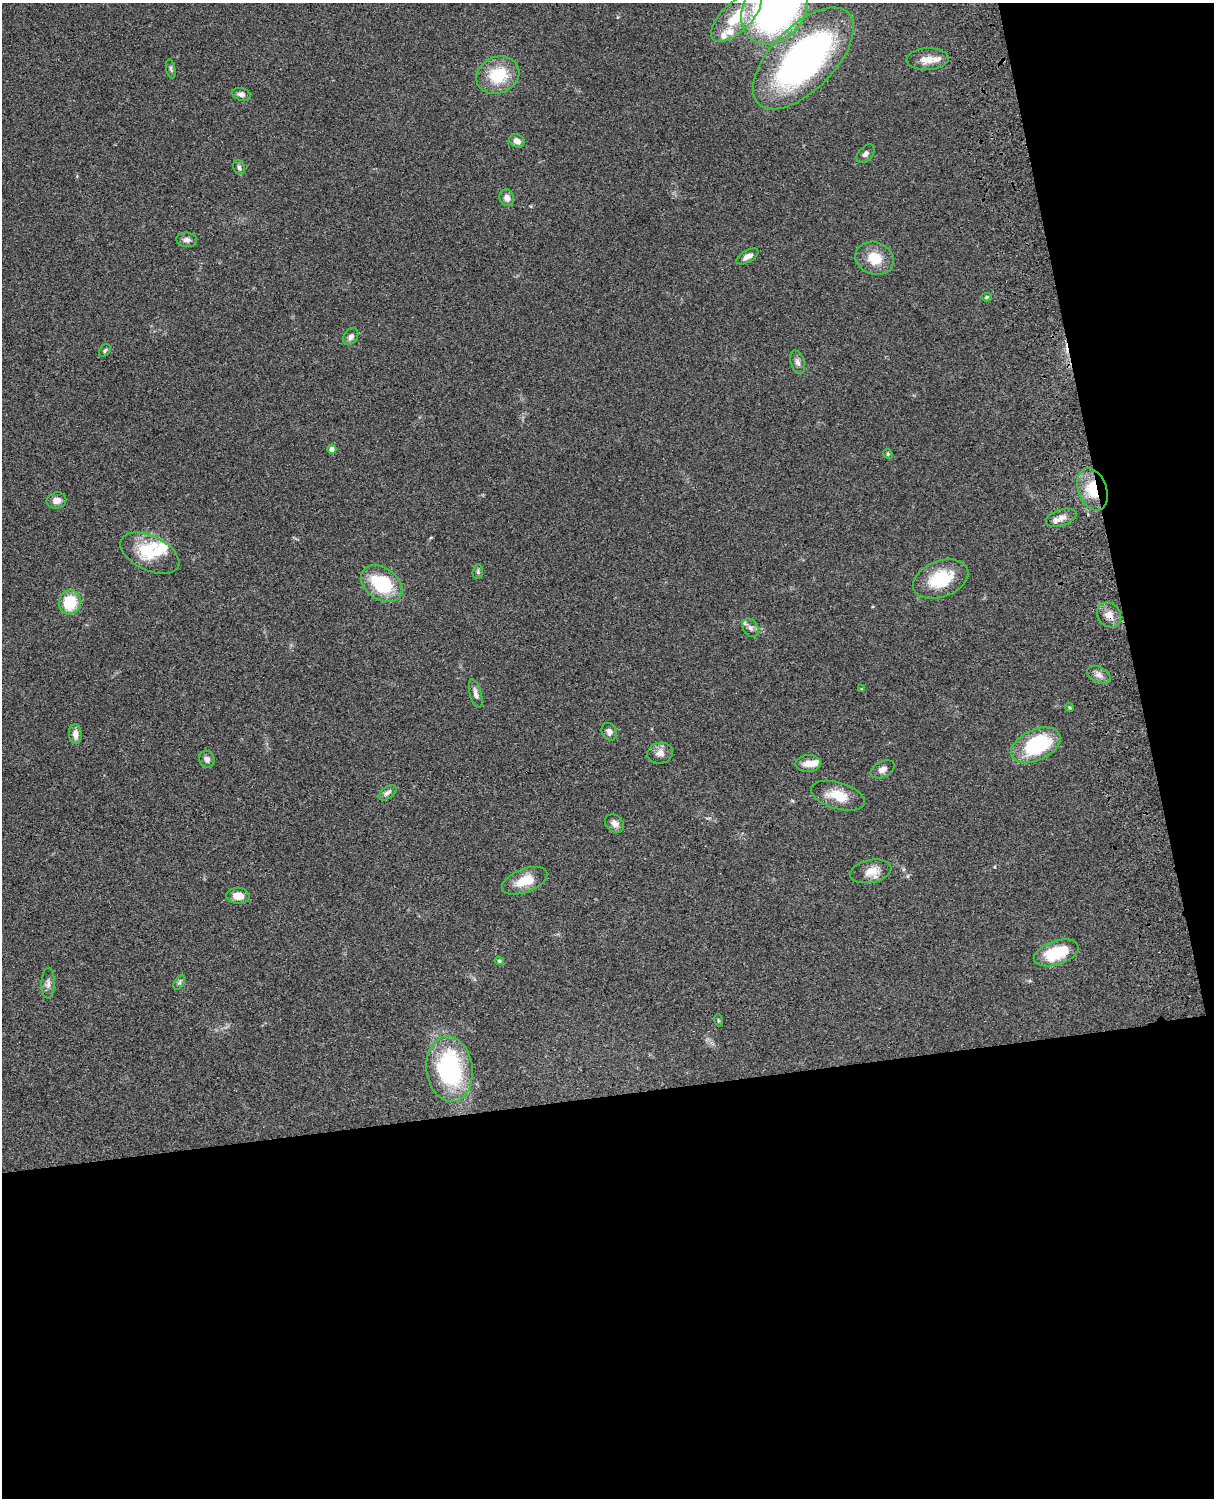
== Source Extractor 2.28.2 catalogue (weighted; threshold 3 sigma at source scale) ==
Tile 12 of 4 x 3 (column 4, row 3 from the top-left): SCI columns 3758-4969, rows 277-1772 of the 5088 x 4927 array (HDU 1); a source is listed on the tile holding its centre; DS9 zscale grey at full resolution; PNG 1216 x 1500 px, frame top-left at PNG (2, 3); each listed source drawn as its Kron ellipse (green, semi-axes under 4 px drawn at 4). Shown black and unused: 33% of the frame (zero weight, under 3 of 4 exposures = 6% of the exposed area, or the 3 px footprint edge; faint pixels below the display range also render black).
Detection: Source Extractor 2.28.2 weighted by HDU 2 'WHT'; one run over the whole footprint, this tile lists its part. Background 0.0758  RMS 0.0059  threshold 0.0264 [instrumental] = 3 sigma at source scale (4.5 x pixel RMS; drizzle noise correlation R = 1.50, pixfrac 1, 0.05/0.05 arcsec/px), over >= 5 px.
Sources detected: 60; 7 inside a brighter listed object's ellipse — not listed separately; the other 53 listed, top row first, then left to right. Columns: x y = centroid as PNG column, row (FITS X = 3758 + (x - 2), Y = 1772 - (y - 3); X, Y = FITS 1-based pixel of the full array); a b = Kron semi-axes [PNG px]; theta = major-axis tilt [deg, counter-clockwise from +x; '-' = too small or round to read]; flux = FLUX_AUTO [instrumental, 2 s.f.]
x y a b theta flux
774 9 38 30 52 220
736 17 32 14 44 21
803 58 64 32 45 220
928 59 21 11 3 7.3
171 69 10 4 -78 1.2
498 75 22 18 24 23
241 94 9 6 -16 2.3
517 141 8 6 -28 3
866 154 11 7 48 2.1
239 168 7 5 -67 1.4
507 198 8 7 - 3.1
187 240 10 7 -6 2.2
747 256 12 6 29 3.4
874 258 19 16 -19 13
987 297 5 3 - 0.73
351 337 9 6 52 2.3
105 351 7 5 50 1
798 362 12 7 -71 2.2
332 449 4 4 - 2.4
888 454 5 4 - 0.69
1093 489 22 14 -70 17
56 500 10 8 14 3.7
1061 518 16 8 18 3.8
150 553 31 17 -25 21
478 572 7 5 84 1.1
941 579 29 18 21 23
382 584 23 16 -36 33
70 602 12 11 - 19
1109 615 13 11 -51 4.9
751 628 10 7 -57 2.6
1099 675 12 7 -25 3.1
861 689 4 3 - 0.45
476 693 15 5 -75 2.6
1069 707 5 3 - 0.65
609 732 9 7 -59 2.4
75 734 10 6 -85 4
1036 745 26 15 25 45
660 753 13 10 8 4.1
207 759 8 7 - 2
808 764 13 8 3 4.8
882 769 13 8 26 3
387 793 10 6 36 2.1
838 796 28 13 -16 12
615 823 10 8 -42 2.8
871 871 21 11 11 7.3
525 881 24 11 21 12
238 896 12 8 -5 5.6
1056 953 23 11 19 25
499 961 4 4 - 0.9
48 983 15 6 88 2.5
179 983 8 5 59 1.3
718 1020 6 4 -72 0.67
450 1069 33 23 -83 72
Overlapping masked pixels (flux is a lower limit): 3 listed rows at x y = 803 58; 1093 489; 1109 615
Isophote crosses this tile's border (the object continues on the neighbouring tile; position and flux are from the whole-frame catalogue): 1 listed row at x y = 774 9